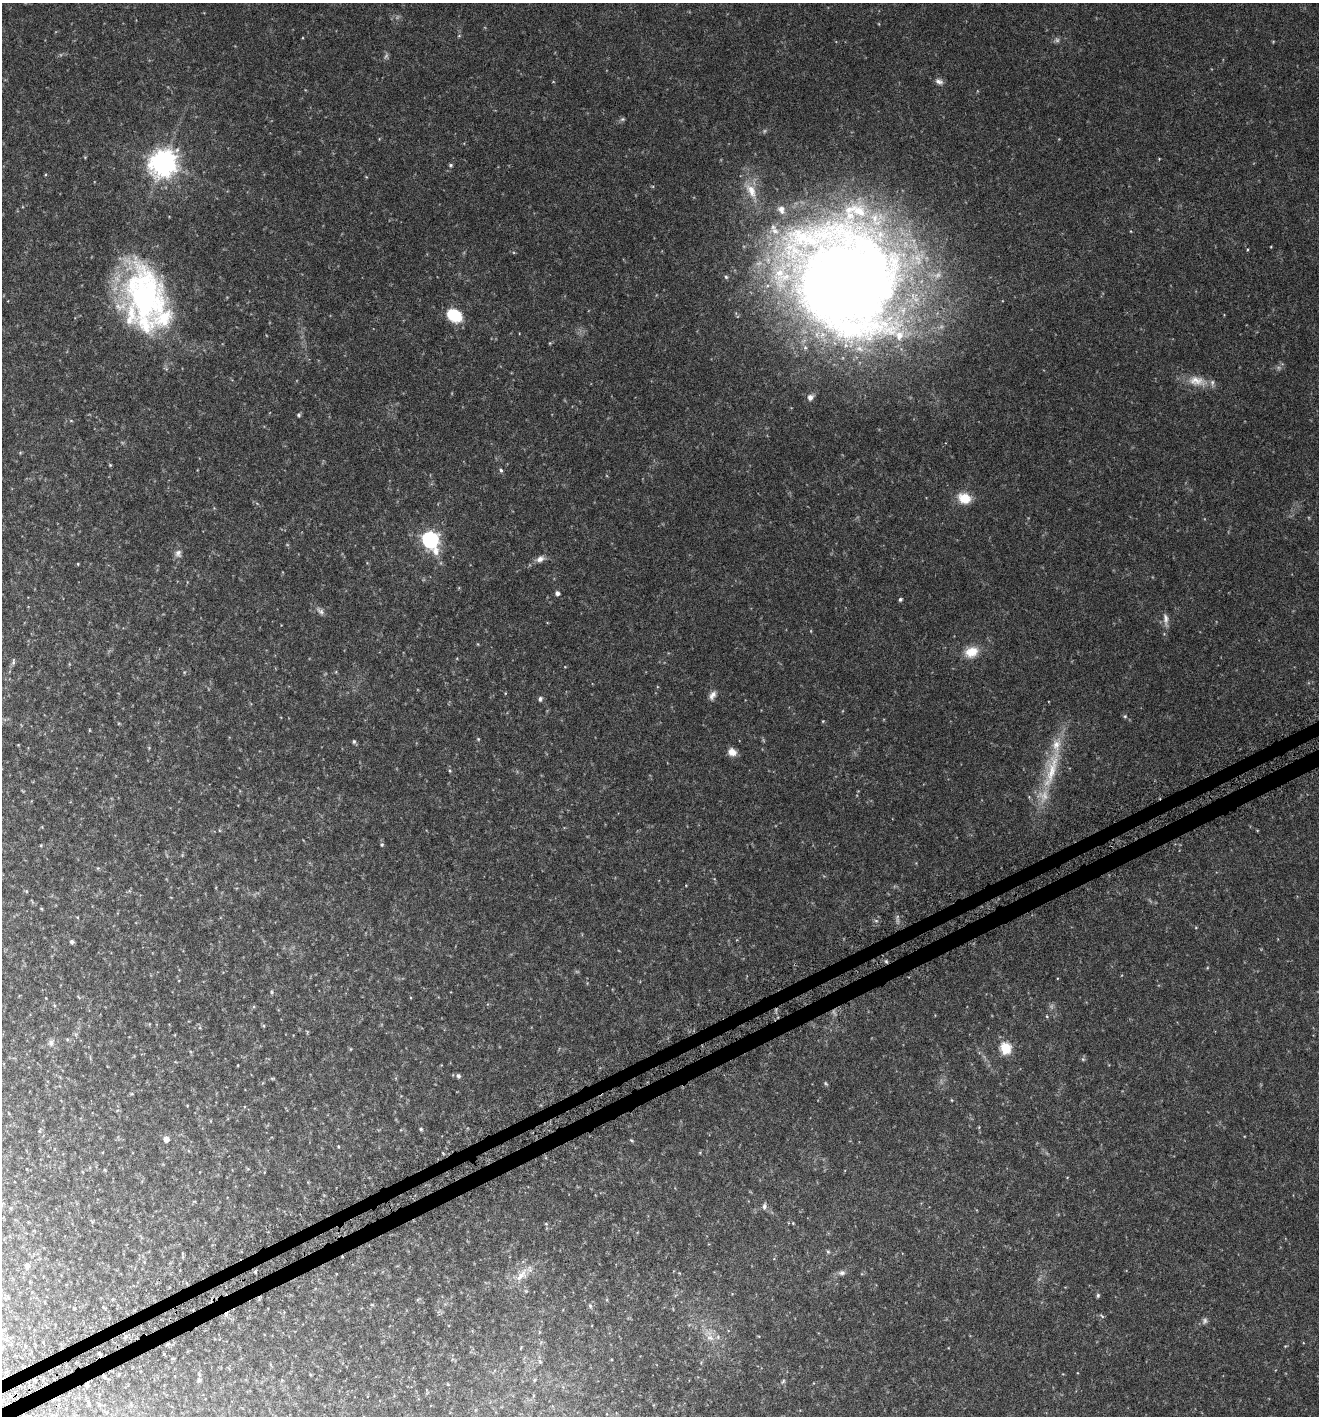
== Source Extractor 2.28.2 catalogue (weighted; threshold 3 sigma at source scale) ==
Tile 7 of 4 x 4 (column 3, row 2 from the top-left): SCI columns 2834-4150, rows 2867-4280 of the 5596 x 5729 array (HDU 1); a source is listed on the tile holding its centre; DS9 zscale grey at full resolution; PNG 1321 x 1418 px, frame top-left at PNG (2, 3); no overlay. Shown black and unused: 2% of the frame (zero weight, under 3 of 6 exposures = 3% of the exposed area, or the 3 px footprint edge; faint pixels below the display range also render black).
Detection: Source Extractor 2.28.2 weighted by HDU 2 'WHT'; one run over the whole footprint, this tile lists its part. Background 0.0408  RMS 0.0042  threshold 0.017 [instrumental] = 3 sigma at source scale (4.09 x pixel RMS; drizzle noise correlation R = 1.36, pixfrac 0.8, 0.0396/0.0396 arcsec/px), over >= 5 px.
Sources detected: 94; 3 too faint to see at this stretch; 1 cosmic-ray / hot-pixel residue — not listed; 6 inside a brighter listed object's ellipse — not listed separately; the other 84 listed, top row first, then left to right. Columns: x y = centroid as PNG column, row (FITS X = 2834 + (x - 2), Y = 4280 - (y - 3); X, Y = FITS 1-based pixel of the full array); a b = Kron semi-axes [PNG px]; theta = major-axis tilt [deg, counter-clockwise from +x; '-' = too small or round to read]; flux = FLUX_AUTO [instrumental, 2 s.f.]
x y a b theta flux
939 81 11 7 -24 1.5
622 119 7 5 20 0.68
163 163 9 8 - 450
451 165 5 4 - 0.56
726 277 5 4 - 0.58
843 279 128 107 -47 580
145 297 79 44 -79 96
454 315 16 12 -31 11
550 343 5 3 - 0.35
1196 381 26 15 -9 6.4
810 397 8 7 - 1.8
298 415 5 4 - 0.62
71 421 5 3 - 0.39
110 465 4 4 - 0.38
501 470 6 5 - 0.72
964 498 16 12 -18 6.2
430 540 8 7 - 110
178 553 11 9 90 1.8
540 559 11 7 30 2
78 564 4 4 - 0.32
557 593 5 4 - 1.4
900 599 4 4 - 0.64
320 611 13 7 -38 1.6
1166 619 19 6 -84 2.2
971 652 17 13 22 6.1
13 662 10 4 78 0.79
712 695 12 7 61 1.8
540 699 6 5 - 0.87
1125 716 5 4 - 0.48
823 721 4 3 - 0.32
89 730 5 3 - 0.26
478 739 4 4 - 0.35
354 741 6 5 - 0.64
732 752 9 8 - 3.3
1051 770 70 14 74 20
450 771 5 4 - 0.42
41 845 4 3 - 0.37
382 845 5 5 - 0.56
98 868 5 3 - 0.35
41 908 5 3 - 0.32
77 917 5 3 - 0.3
72 942 5 5 - 0.94
272 992 6 4 -89 0.46
54 1005 5 3 - 0.41
1047 1016 5 3 - 0.34
264 1026 6 4 -89 0.44
67 1039 5 4 - 0.44
51 1043 11 7 80 1.6
1006 1048 6 6 - 28
350 1049 5 3 - 0.31
1083 1059 6 4 44 0.55
238 1065 4 2 - 0.25
458 1076 5 4 - 0.95
272 1078 7 4 0 0.42
826 1083 6 4 -55 0.51
952 1100 5 3 - 0.3
421 1129 4 4 - 0.54
166 1139 5 4 - 3.3
631 1140 6 3 -31 0.44
338 1146 4 3 - 0.32
443 1153 4 3 - 0.34
105 1170 5 3 - 0.32
764 1206 9 6 82 1.1
11 1208 6 4 -90 0.39
92 1222 5 4 - 0.42
793 1223 5 4 - 0.39
546 1224 5 4 - 0.44
828 1252 6 5 - 0.61
27 1266 8 6 -86 1.3
255 1272 3 3 - 0.93
842 1273 10 7 5 1.4
521 1275 25 10 47 5.4
1098 1295 6 4 77 0.65
590 1306 7 5 -68 0.72
1102 1316 8 4 -36 0.54
710 1338 11 9 -16 3
167 1344 7 4 27 0.74
540 1361 6 5 - 0.75
199 1380 6 5 - 0.85
534 1380 5 5 - 0.63
783 1381 7 4 46 0.56
87 1385 4 4 - 1.1
89 1405 6 3 -71 0.42
99 1405 5 4 - 0.52
Overlapping masked pixels (flux is a lower limit): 2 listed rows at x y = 167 1344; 87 1385